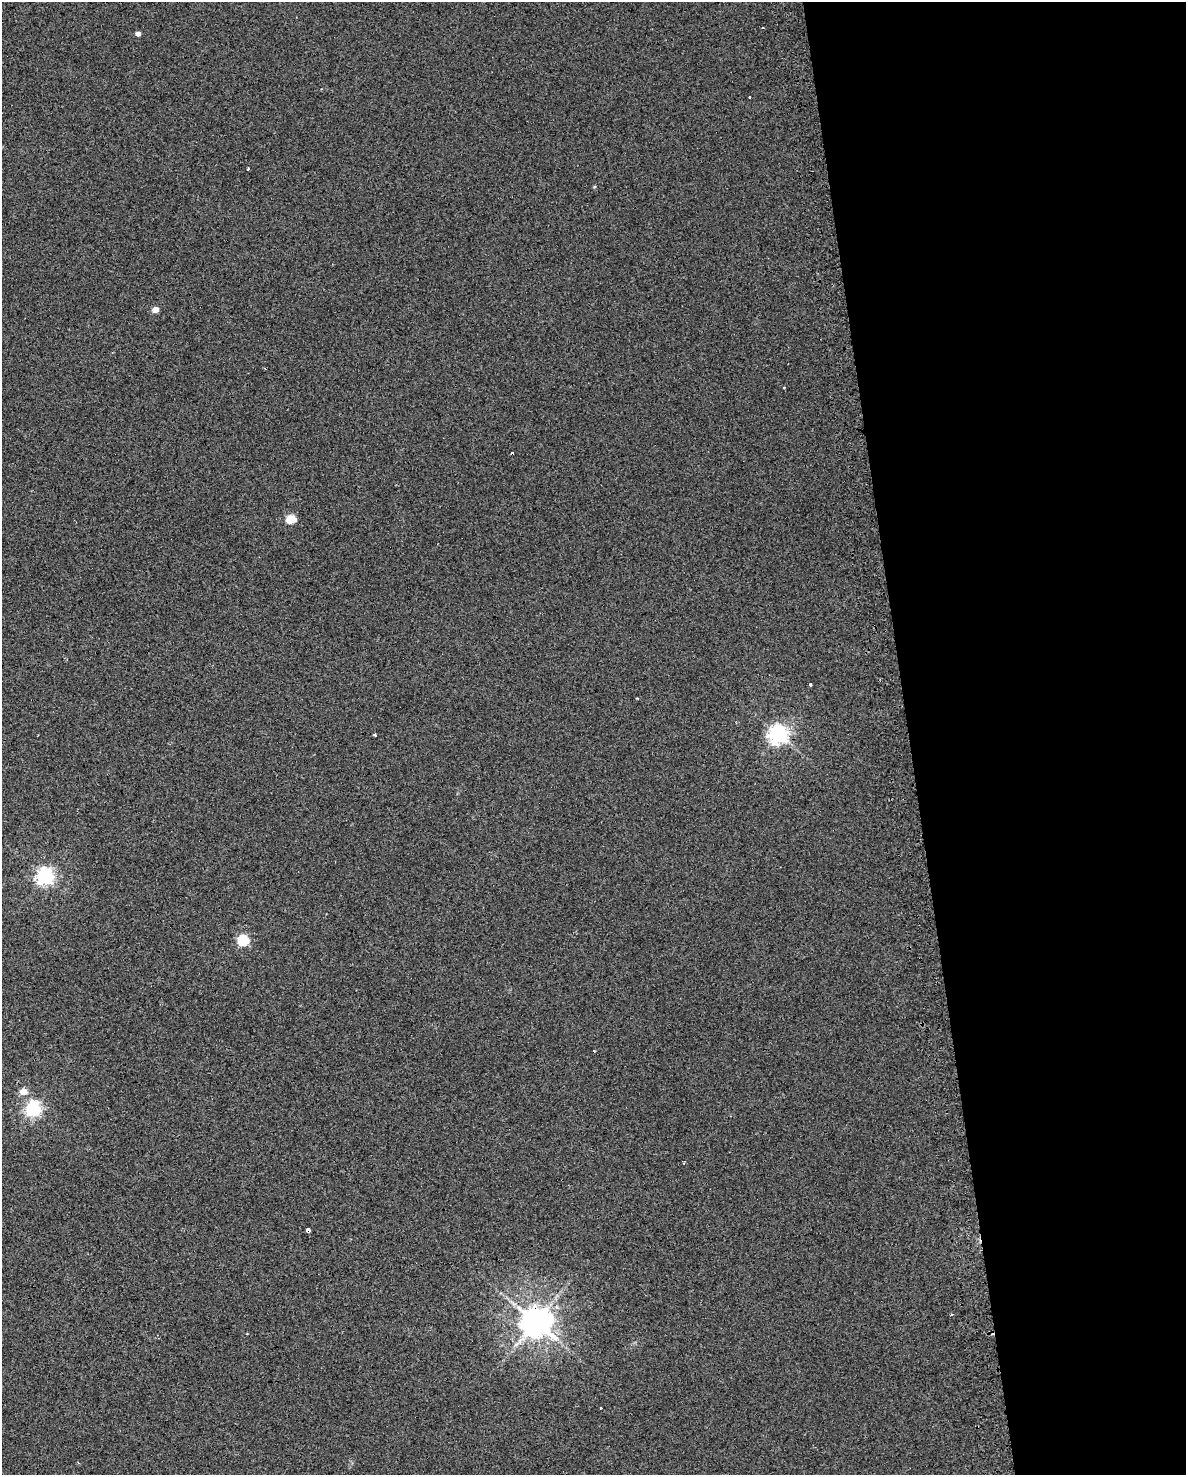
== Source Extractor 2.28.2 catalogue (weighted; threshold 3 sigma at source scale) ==
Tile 8 of 4 x 3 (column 4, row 2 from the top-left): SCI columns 3589-4772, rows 1536-3008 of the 4772 x 4534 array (HDU 1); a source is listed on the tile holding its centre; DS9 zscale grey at full resolution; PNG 1188 x 1477 px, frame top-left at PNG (2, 2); no overlay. Shown black and unused: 23% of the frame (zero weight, under 2 of 3 exposures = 3% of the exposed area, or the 3 px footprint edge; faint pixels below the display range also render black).
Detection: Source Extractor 2.28.2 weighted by HDU 2 'WHT'; one run over the whole footprint, this tile lists its part. Background 0.0301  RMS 0.013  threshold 0.0601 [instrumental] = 3 sigma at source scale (4.5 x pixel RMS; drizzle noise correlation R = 1.50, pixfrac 1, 0.0396/0.0396 arcsec/px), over >= 5 px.
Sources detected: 24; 8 cosmic-ray / hot-pixel residue — not listed; the other 16 listed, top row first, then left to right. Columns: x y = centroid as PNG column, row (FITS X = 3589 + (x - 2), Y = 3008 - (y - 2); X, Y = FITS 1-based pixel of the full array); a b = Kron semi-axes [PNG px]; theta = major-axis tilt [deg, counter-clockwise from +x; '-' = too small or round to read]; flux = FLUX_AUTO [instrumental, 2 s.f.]
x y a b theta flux
763 28 3 2 - 1.5
138 34 4 4 - 6
248 169 3 3 - 3.3
155 310 4 4 - 15
784 387 3 3 - 2.2
291 519 5 5 - 56
810 684 3 3 - 6.4
637 698 3 2 - 1.3
778 734 7 7 - 620
375 735 3 3 - 12
45 876 7 6 - 440
243 940 6 5 - 110
24 1091 5 5 - 21
33 1109 6 6 - 330
308 1230 3 3 - 60
536 1322 9 9 - 2300
Overlapping masked pixels (flux is a lower limit): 2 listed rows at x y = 308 1230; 536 1322